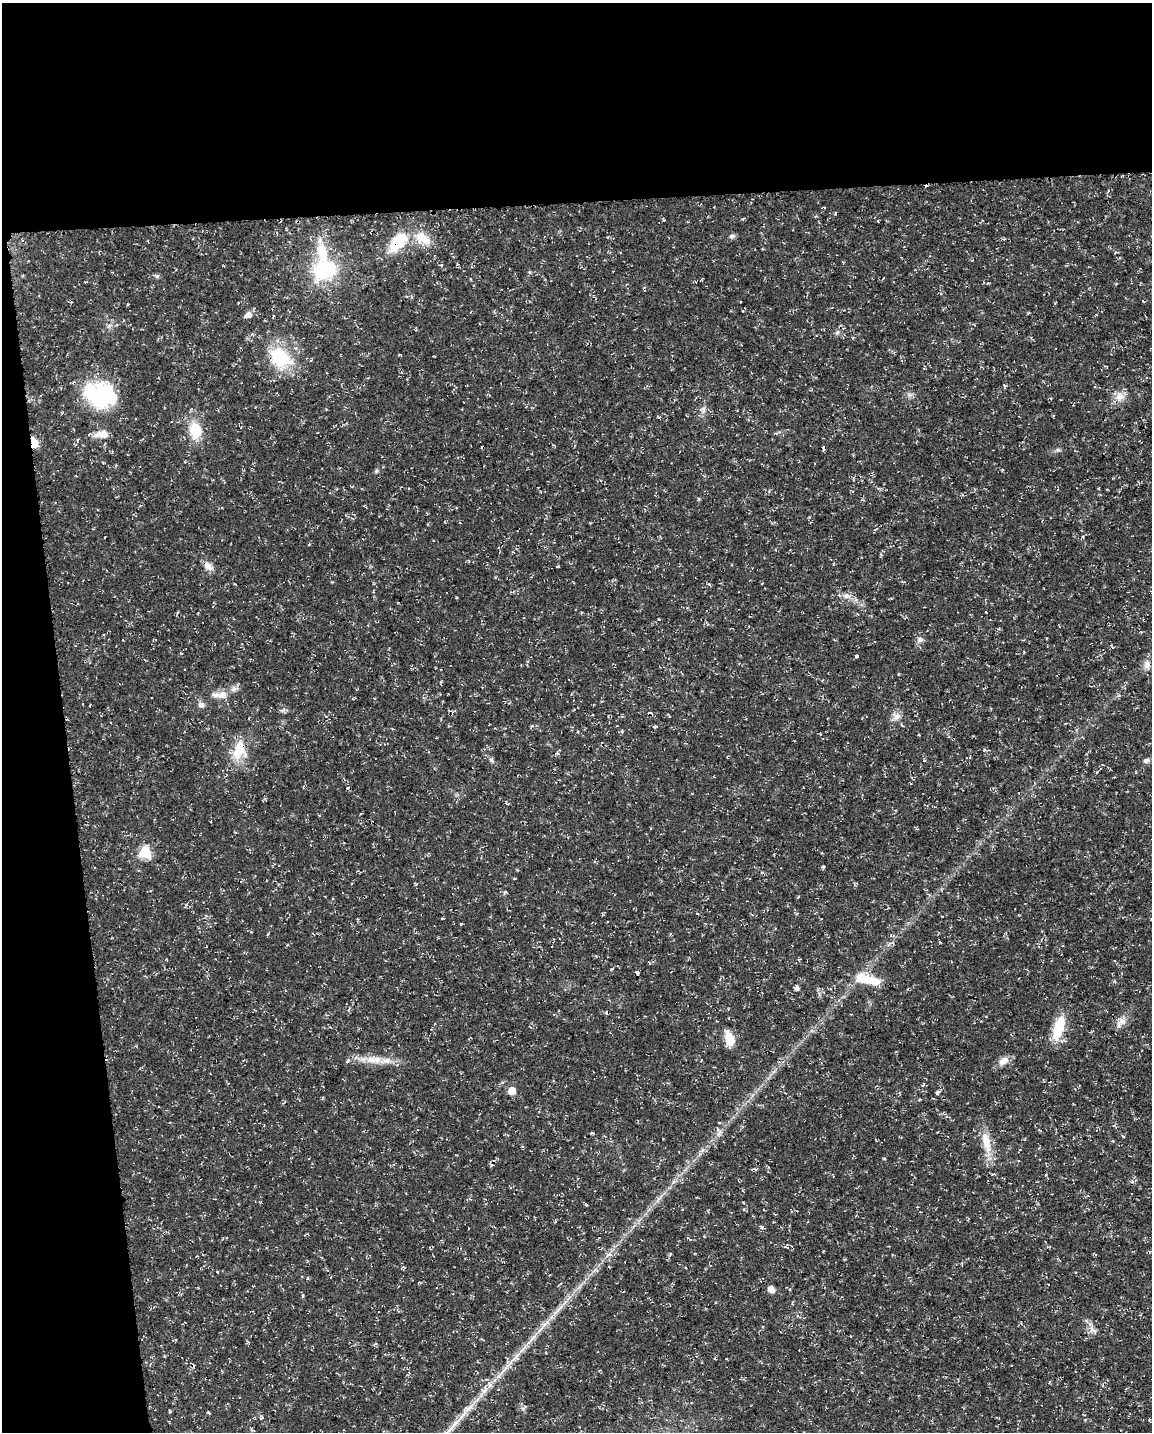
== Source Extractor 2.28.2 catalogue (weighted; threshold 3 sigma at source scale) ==
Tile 1 of 4 x 3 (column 1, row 1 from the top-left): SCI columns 1-1150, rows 2917-4346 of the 4598 x 4353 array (HDU 1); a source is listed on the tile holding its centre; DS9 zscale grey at full resolution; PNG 1154 x 1434 px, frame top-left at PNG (2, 3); no overlay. Shown black and unused: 20% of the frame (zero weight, under 3 of 4 exposures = <1% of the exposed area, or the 3 px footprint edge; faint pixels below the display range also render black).
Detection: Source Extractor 2.28.2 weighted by HDU 2 'WHT'; one run over the whole footprint, this tile lists its part. Background 0.0193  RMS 0.0025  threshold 0.0111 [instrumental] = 3 sigma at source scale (4.5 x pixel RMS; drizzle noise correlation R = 1.50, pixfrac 1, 0.0396/0.0396 arcsec/px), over >= 5 px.
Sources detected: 91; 1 inside a brighter object's white glare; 8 cosmic-ray / hot-pixel residue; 1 long thin detection or spike segment (spike, bleed or trail) — not listed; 5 inside a brighter listed object's ellipse — not listed separately; the other 76 listed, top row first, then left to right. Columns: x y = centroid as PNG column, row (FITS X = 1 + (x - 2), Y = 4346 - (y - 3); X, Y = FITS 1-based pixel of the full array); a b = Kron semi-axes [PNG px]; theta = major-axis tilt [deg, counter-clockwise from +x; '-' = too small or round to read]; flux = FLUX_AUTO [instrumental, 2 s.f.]
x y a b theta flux
835 213 4 3 - 0.3
664 220 3 3 - 0.28
732 236 8 6 6 0.65
425 240 23 11 -5 3.8
398 242 31 17 46 8.1
441 265 4 3 - 0.25
457 265 5 3 - 0.32
324 269 20 18 27 19
157 276 6 5 - 0.46
71 302 4 3 - 0.21
248 314 9 6 31 1.5
837 332 7 4 45 0.54
280 357 31 23 -39 13
1005 386 8 3 -75 0.31
101 394 41 32 -10 20
1120 397 15 9 17 2.2
703 410 8 5 -67 0.74
195 430 21 15 -83 6.8
102 434 18 9 5 2.6
34 443 11 6 -71 3.5
823 448 4 3 - 1.5
1058 450 7 4 -18 0.41
376 471 6 5 - 0.36
699 499 5 3 - 0.26
208 566 13 8 -37 1.7
558 566 4 3 - 0.18
846 596 10 6 1 1.3
920 640 9 7 15 0.89
857 656 3 3 - 0.94
1147 665 14 8 81 1.5
234 689 10 6 19 0.98
222 695 11 11 - 2
1119 695 5 3 - 0.33
201 705 8 7 - 1
896 716 12 9 -14 1.5
655 727 4 3 - 0.38
622 731 5 4 - 0.36
239 750 29 16 74 6.3
984 750 4 4 - 0.24
491 760 8 5 -49 0.58
1147 760 8 6 13 0.76
145 852 6 6 - 23
823 867 4 3 - 0.46
762 873 8 3 -29 0.32
798 897 4 3 - 0.21
697 913 4 3 - 0.17
670 934 5 3 - 0.22
940 942 5 3 - 0.23
867 979 31 11 -12 6.2
796 988 5 4 - 0.91
1122 1021 11 9 -35 1.5
1058 1028 27 11 73 7.9
729 1039 14 8 -70 5.3
372 1060 16 11 -13 2.9
348 1061 5 4 - 0.38
1003 1061 14 9 35 1.9
923 1085 4 3 - 0.37
512 1091 6 5 - 3.4
937 1092 4 4 - 0.65
284 1102 6 2 45 0.24
592 1133 5 3 - 0.25
719 1133 10 6 57 1.1
1123 1136 5 3 - 0.19
986 1141 33 11 -77 4.9
1046 1175 4 3 - 0.26
762 1227 7 5 -3 0.53
670 1254 6 3 69 0.29
217 1272 4 3 - 0.16
771 1289 8 6 -48 1.5
303 1296 5 3 - 0.28
545 1324 7 4 18 0.75
1093 1330 13 6 -17 1.1
247 1341 5 4 - 0.28
1050 1382 4 3 - 0.21
484 1391 10 7 31 1.2
169 1410 5 3 - 0.21
Overlapping masked pixels (flux is a lower limit): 5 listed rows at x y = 398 242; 280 357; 34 443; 823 448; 239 750
Unlisted compact peaks at least as high as the median listed source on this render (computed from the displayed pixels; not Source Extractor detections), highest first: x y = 505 892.